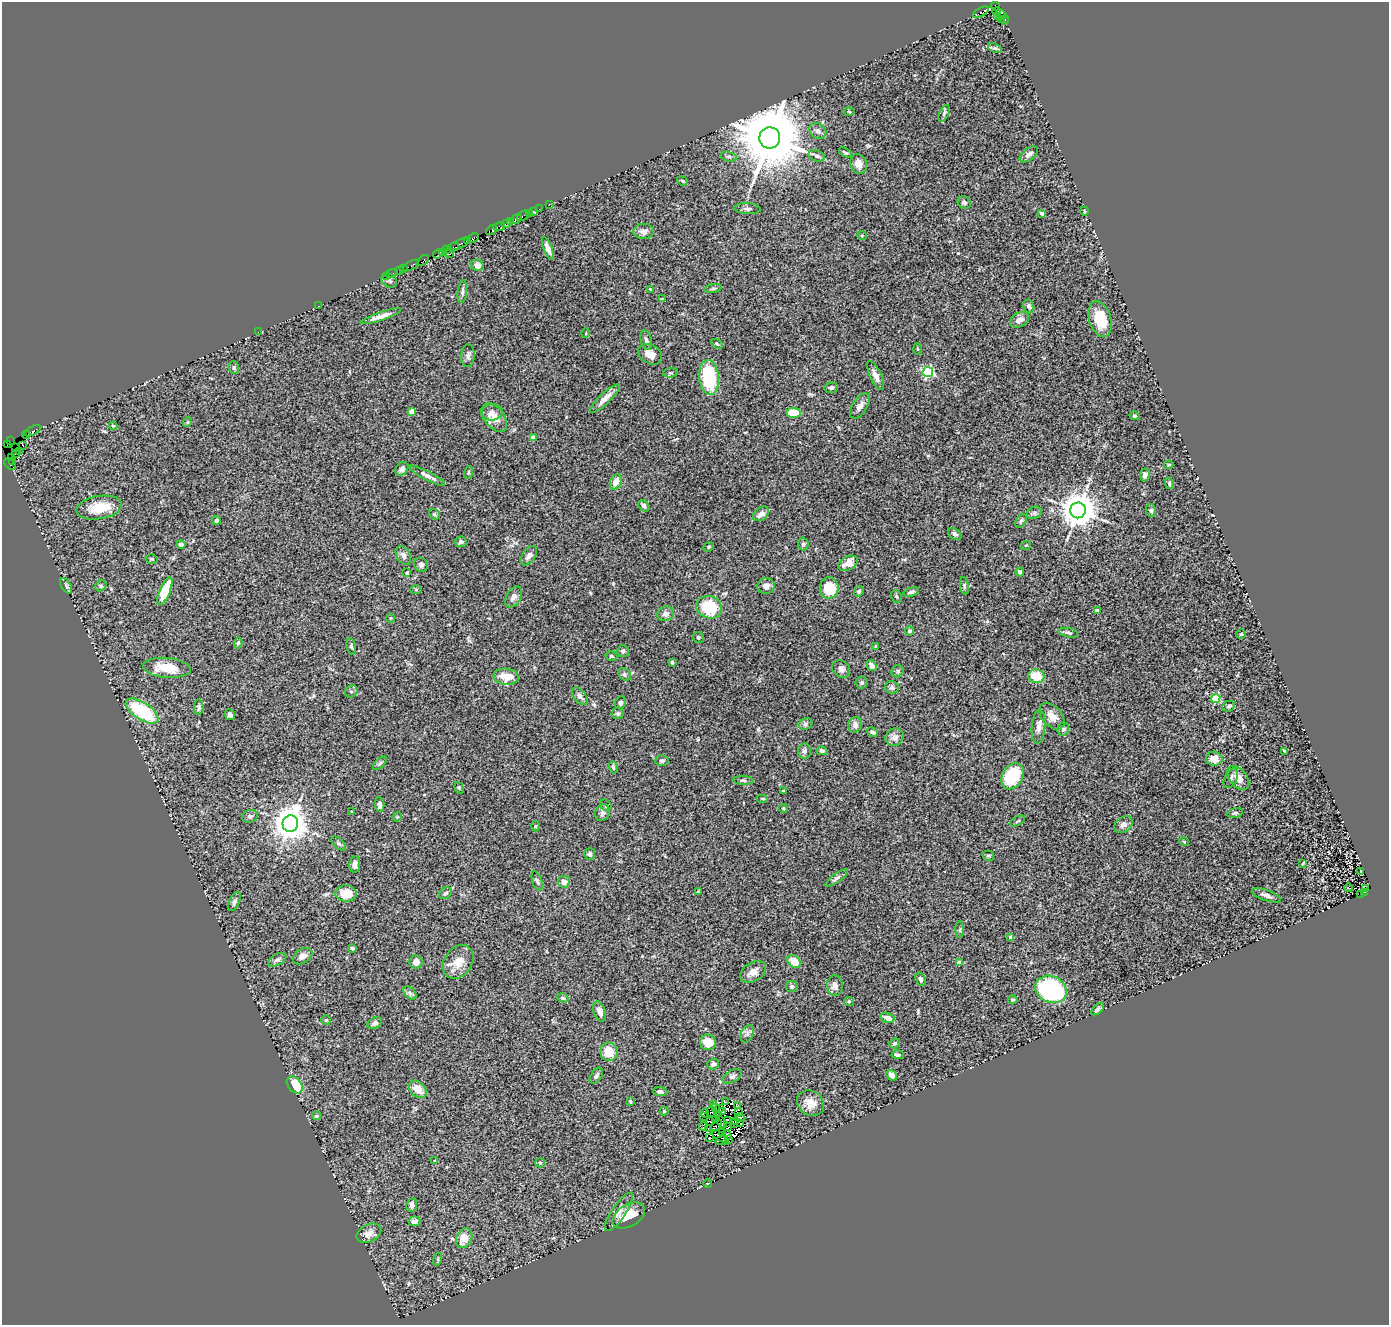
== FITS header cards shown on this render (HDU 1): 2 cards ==
NAXIS1  =                 1387
NAXIS2  =                 1323

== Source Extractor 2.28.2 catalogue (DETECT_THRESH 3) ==
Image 1387 x 1323 px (HDU 1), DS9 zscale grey, 1 PNG px = 1 image px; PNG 1391 x 1327 px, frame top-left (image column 1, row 1323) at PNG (2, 2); each listed source drawn as its Kron ellipse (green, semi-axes under 4 px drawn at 4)
Background 1.16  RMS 0.11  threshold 0.328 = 3 sigma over >= 5 px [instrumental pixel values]
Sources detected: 305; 9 with non-positive FLUX_AUTO (blend fragments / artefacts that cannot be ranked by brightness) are neither listed nor drawn; the other 296 listed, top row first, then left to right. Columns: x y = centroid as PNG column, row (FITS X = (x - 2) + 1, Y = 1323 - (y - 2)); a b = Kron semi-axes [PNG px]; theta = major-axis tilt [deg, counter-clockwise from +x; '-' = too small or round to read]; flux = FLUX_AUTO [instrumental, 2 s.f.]
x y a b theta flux
995 6 4 3 - 210
996 11 4 3 - 120
981 12 9 3 28 1600
1001 15 5 4 - 350
998 17 3 3 - 63
1001 19 4 2 - 140
1005 20 4 3 - 180
995 48 7 4 -24 14
849 112 5 3 - 7
944 113 9 4 66 17
818 131 9 7 -36 29
770 138 10 10 - 85000
845 153 7 3 -30 14
1029 154 11 5 37 26
817 156 8 5 -19 19
729 157 8 4 -13 16
859 164 10 8 -68 57
682 181 6 4 -22 9.6
964 202 6 6 - 18
549 204 2 2 - 13
539 209 2 2 - 76
747 209 13 5 -4 23
533 211 3 2 - 120
1084 211 4 2 - 5.5
529 213 3 2 - 180
1042 213 4 3 - 19
523 216 7 3 35 110
516 219 6 3 35 270
511 221 3 3 - 110
506 224 5 4 - 300
499 227 6 3 8 340
492 230 6 3 38 660
643 231 10 7 0 36
862 236 5 3 - 6.2
473 238 6 3 29 810
468 240 4 3 - 130
459 244 11 3 25 860
453 247 6 3 20 220
548 248 12 4 -68 40
446 250 2 2 - 58
442 253 4 2 - 73
438 254 5 3 - 140
450 254 3 2 - 41
423 260 6 3 42 140
411 265 9 3 29 290
477 265 6 5 - 35
403 269 2 2 - 36
399 271 2 2 - 72
391 274 6 2 18 120
387 276 3 2 - 74
389 280 8 6 -29 20
713 288 9 3 11 11
650 289 4 3 - 5.9
462 291 11 4 84 20
662 299 4 3 - 6.8
318 306 2 2 - 66
1029 306 7 5 -65 25
381 316 21 4 19 52
1100 319 18 11 -73 180
1020 320 10 7 29 42
258 332 2 2 - 23
586 333 5 3 - 6.5
646 340 10 5 -76 25
717 344 6 4 -31 11
918 349 5 3 - 8
650 354 13 9 -32 61
468 356 11 6 87 26
234 368 6 5 - 12
928 372 5 5 - 820
670 373 7 5 4 15
875 375 16 5 -65 50
709 377 17 10 -84 420
831 388 7 5 9 14
605 398 20 5 44 68
860 406 14 7 57 39
411 411 4 4 - 70
492 412 11 8 7 42
794 413 7 5 -5 160
1135 416 5 4 - 12
494 418 16 10 -52 80
187 422 5 4 - 9.1
113 426 4 4 - 7.3
33 431 9 2 27 220
26 435 4 2 - 140
533 437 4 4 - 76
10 441 2 2 - 19
7 444 3 2 - 39
23 445 3 3 - 58
16 448 3 2 - 45
19 451 3 2 - 110
15 454 2 2 - 50
12 457 2 2 - 50
13 461 4 2 - 180
10 464 7 3 -45 190
1169 465 5 3 - 8.5
402 469 7 5 53 23
468 472 6 4 71 9.3
1145 475 6 5 - 28
427 476 20 4 -28 41
616 482 8 5 67 70
1169 483 6 4 -77 11
644 506 6 5 - 20
99 508 23 11 9 170
1078 510 8 7 - 18000
1151 511 6 5 - 17
1034 513 7 6 - 15
434 514 6 4 -37 10
761 514 9 6 38 36
216 520 4 3 - 17
1021 521 7 5 53 16
955 534 7 5 -39 23
461 542 6 5 - 18
803 544 6 5 - 15
181 545 4 4 - 23
1026 545 5 3 - 7.4
709 547 5 4 - 9.2
403 555 10 6 -59 31
529 556 11 6 53 33
152 559 6 4 -14 10
848 563 10 6 28 79
421 565 7 6 - 22
1020 572 4 4 - 17
407 573 3 3 - 19
66 586 8 4 -58 15
101 586 6 5 - 12
766 586 8 8 - 39
964 586 9 4 -81 14
829 588 11 9 80 220
416 589 6 4 0 7.7
165 591 15 5 66 240
859 591 6 4 64 18
911 592 7 4 16 19
897 596 6 5 - 13
513 597 11 7 59 35
709 607 13 11 -17 310
1097 611 4 3 - 22
665 614 8 7 - 36
391 618 4 4 - 7.4
909 631 4 4 - 17
1068 633 10 4 -12 17
1241 634 5 5 - 10
698 637 5 5 - 13
238 643 5 4 - 11
351 646 8 4 -79 12
876 646 3 3 - 9.1
623 651 6 5 - 16
611 656 6 4 -15 11
672 662 4 3 - 11
871 665 6 4 -56 41
167 668 24 10 -5 190
841 669 9 8 - 30
898 671 6 5 - 15
625 674 7 5 -45 15
1036 676 8 6 -9 170
506 677 12 8 -6 140
862 683 6 6 - 13
892 687 7 6 - 19
351 691 6 5 - 16
580 696 10 6 -51 26
1216 698 4 4 - 310
620 703 6 5 - 16
1229 706 7 5 26 13
199 707 8 5 89 15
142 711 19 8 -33 490
618 713 6 5 - 14
230 715 5 5 - 21
1052 716 15 9 -49 77
806 724 7 5 23 15
855 725 8 6 73 35
1039 727 17 7 85 45
1063 729 6 6 - 20
873 732 5 4 - 21
895 737 9 8 - 42
804 751 7 6 - 21
822 751 5 4 - 19
1285 751 3 3 - 12
1214 759 8 7 - 74
662 761 7 5 2 15
380 763 8 4 45 13
613 767 6 4 -72 14
1013 776 14 10 61 370
1231 778 10 6 65 21
1238 778 14 8 -51 66
743 780 10 4 -3 13
459 788 6 4 -69 9.7
783 790 4 2 - 4.9
763 799 6 3 0 7.9
380 805 7 4 -85 29
606 805 6 5 - 12
783 808 4 4 - 8.6
352 812 3 3 - 7.1
602 813 8 7 - 26
1235 813 8 4 14 15
250 816 8 6 19 19
397 817 4 3 - 5.9
1017 821 8 3 27 11
290 824 8 8 - 14000
1123 824 10 7 39 36
535 826 5 3 - 6.8
1184 842 5 3 - 6
339 844 9 4 -44 15
590 854 6 5 - 18
988 856 6 5 - 12
1303 863 4 2 - 7.1
355 864 8 5 81 34
1361 871 3 2 - 5.8
837 878 13 4 36 23
537 881 10 5 -71 15
564 882 6 5 - 47
1348 888 4 2 - 7.1
1365 889 3 2 - 1.2
698 892 3 3 - 7.8
1364 892 3 2 - 380
346 893 11 8 -1 130
445 893 7 5 44 19
1361 894 3 3 - 71
1266 895 15 5 -20 30
234 902 10 5 64 18
960 929 8 4 89 14
1010 937 4 3 - 20
352 948 4 3 - 11
302 956 11 7 33 42
277 960 10 5 30 21
794 961 7 5 -44 110
416 962 6 6 - 56
458 962 18 13 55 110
959 963 4 4 - 55
753 972 14 9 30 54
921 979 7 5 -69 17
835 985 10 8 -81 39
792 987 6 5 - 18
1051 989 16 13 -24 980
410 993 8 5 -45 20
563 998 6 4 -18 12
1013 1000 5 3 - 8.6
849 1001 5 4 - 7.8
1098 1009 8 4 43 14
600 1011 10 6 -71 41
888 1018 7 5 -16 47
326 1020 5 4 - 9.8
375 1023 8 5 30 20
747 1034 9 6 66 24
708 1042 8 7 - 100
895 1043 5 4 - 13
609 1052 9 8 - 130
898 1055 6 4 -1 15
713 1064 6 5 - 20
892 1075 6 4 -43 51
596 1076 9 5 56 21
732 1076 10 6 30 21
295 1085 9 6 -52 170
418 1089 10 7 -44 76
660 1092 7 4 -4 26
726 1101 2 2 - 11
630 1102 3 3 - 9.1
810 1103 14 12 -35 84
714 1104 4 2 - 18
738 1106 3 2 - 24
715 1107 3 2 - 6.4
719 1108 2 2 - 1.2
664 1111 4 4 - 8.4
723 1111 2 2 - 15
712 1112 6 3 -40 9.6
705 1113 4 2 - 5.8
738 1113 3 2 - 6.3
717 1115 2 2 - 7.7
317 1116 4 4 - 17
703 1117 2 2 - 9.3
740 1117 5 3 - 8.2
715 1120 2 2 - 20
728 1120 4 2 - 2.3
711 1121 4 3 - 8.3
735 1121 3 3 - 20
722 1122 6 2 -54 11
733 1124 3 2 - 3.7
741 1124 2 2 - 2.7
703 1126 4 2 - 11
716 1126 7 2 45 9
728 1127 4 2 - 3.5
708 1129 3 2 - 1.5
723 1133 2 2 - 7
727 1135 5 2 - 2.8
719 1136 8 2 -37 23
710 1137 3 3 - 17
728 1140 3 2 - 13
722 1141 7 3 5 79
435 1161 3 3 - 8.7
540 1163 5 4 - 10
708 1183 4 2 - 5.8
412 1205 7 5 81 28
619 1212 22 7 56 48
629 1216 18 11 30 180
414 1221 6 5 - 31
369 1233 13 8 26 56
464 1238 10 7 63 96
438 1259 6 4 73 9.2
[9 non-positive-flux detections neither listed nor drawn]